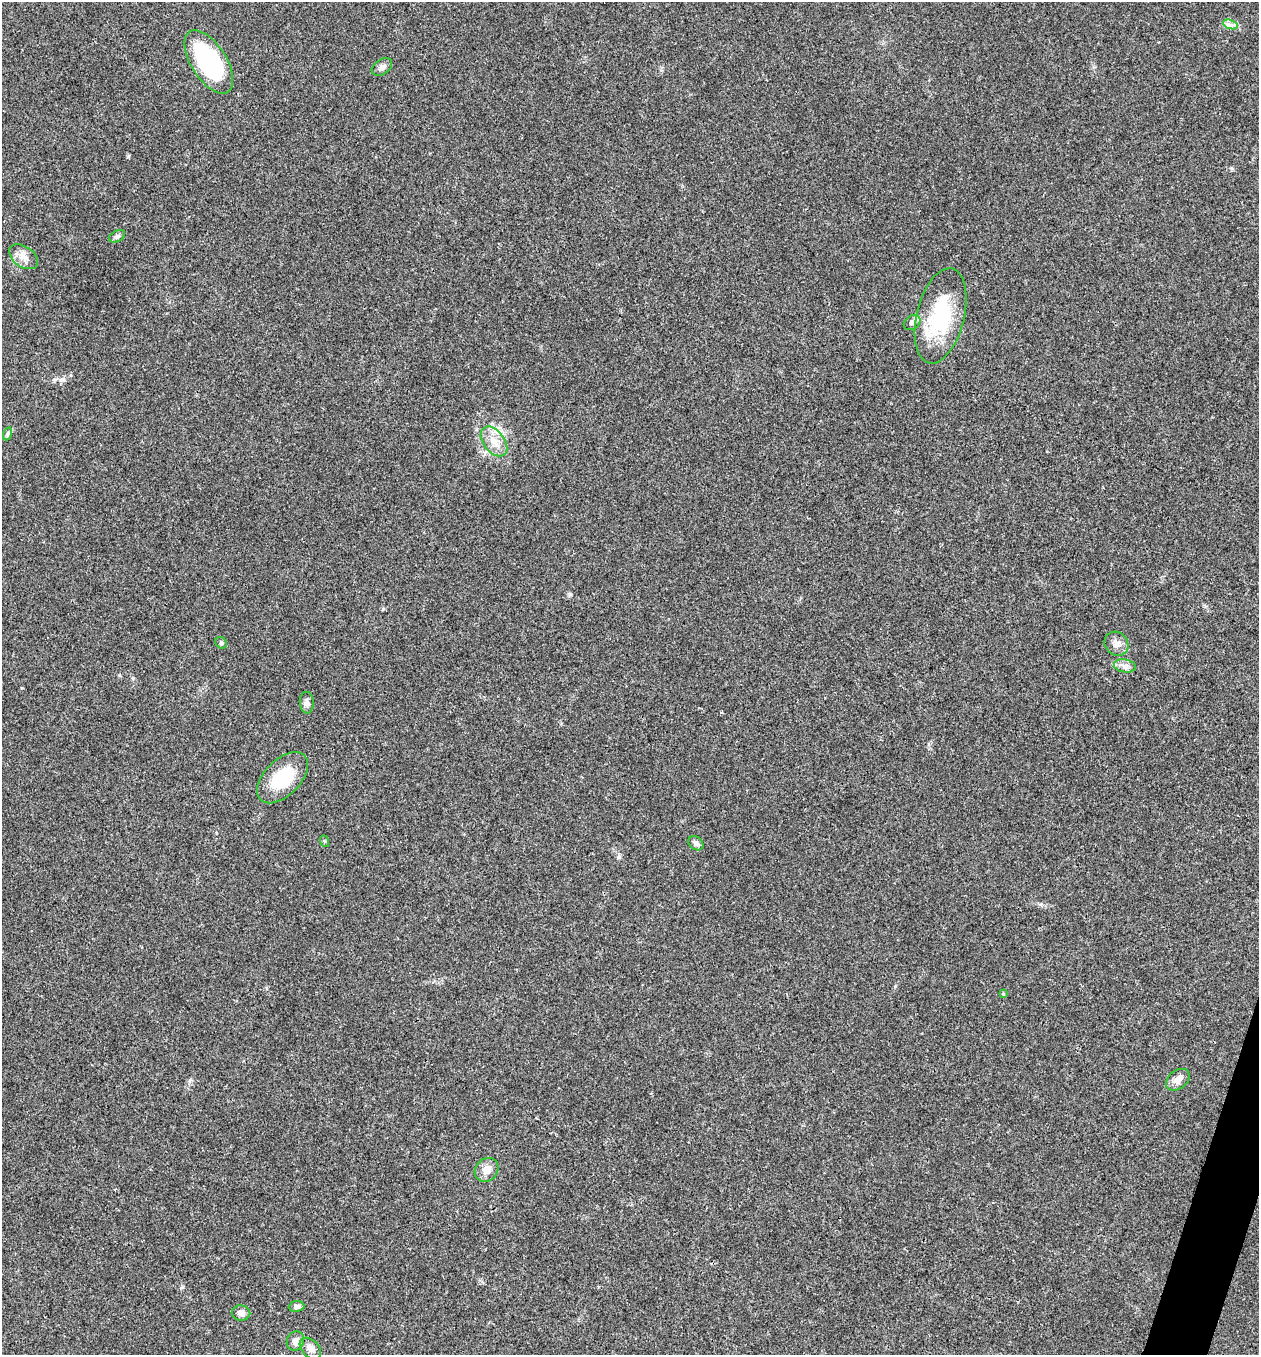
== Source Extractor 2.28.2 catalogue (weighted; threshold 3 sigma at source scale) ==
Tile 6 of 4 x 4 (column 2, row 2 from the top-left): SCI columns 1524-2780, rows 2707-4059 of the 5430 x 5416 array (HDU 1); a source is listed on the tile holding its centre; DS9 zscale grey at full resolution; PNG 1261 x 1357 px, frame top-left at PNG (2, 2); each listed source drawn as its Kron ellipse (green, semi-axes under 4 px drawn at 4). Shown black and unused: <1% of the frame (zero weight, under 3 of 4 exposures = <1% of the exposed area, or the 3 px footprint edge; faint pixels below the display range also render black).
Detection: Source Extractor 2.28.2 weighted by HDU 2 'WHT'; one run over the whole footprint, this tile lists its part. Background 0.0216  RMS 0.0041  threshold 0.0183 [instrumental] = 3 sigma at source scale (4.5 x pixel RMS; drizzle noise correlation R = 1.50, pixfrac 1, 0.05/0.05 arcsec/px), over >= 5 px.
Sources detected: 23; all 23 listed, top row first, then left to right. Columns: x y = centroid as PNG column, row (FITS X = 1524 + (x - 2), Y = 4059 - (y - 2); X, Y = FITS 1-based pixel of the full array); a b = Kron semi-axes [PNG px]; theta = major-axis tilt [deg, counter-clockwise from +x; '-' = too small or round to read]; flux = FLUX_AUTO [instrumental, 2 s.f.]
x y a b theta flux
1230 24 7 4 -19 1.2
209 62 36 17 -57 50
382 67 11 7 34 1.6
117 236 8 5 29 0.92
23 257 16 10 -35 3.5
940 316 49 23 76 32
912 322 9 7 36 1.5
7 434 7 4 71 0.7
494 441 17 10 -52 5.2
221 643 6 5 - 0.7
1116 644 13 11 -47 2.9
1125 666 11 6 -10 1.9
307 703 11 7 -86 1.6
283 778 31 18 45 17
324 841 6 4 -70 0.47
696 843 8 6 -42 1.2
1003 994 4 4 - 0.34
1178 1080 13 9 37 2.9
486 1170 13 11 46 3.5
296 1306 8 5 6 1.2
241 1313 9 7 -4 2.1
295 1341 10 8 66 2.2
310 1348 12 8 -46 2.3
Unlisted compact peaks at least as high as the median listed source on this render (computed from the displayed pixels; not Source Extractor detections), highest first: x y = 128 156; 133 678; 570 594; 22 688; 383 609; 182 1287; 119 675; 1231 168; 619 857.